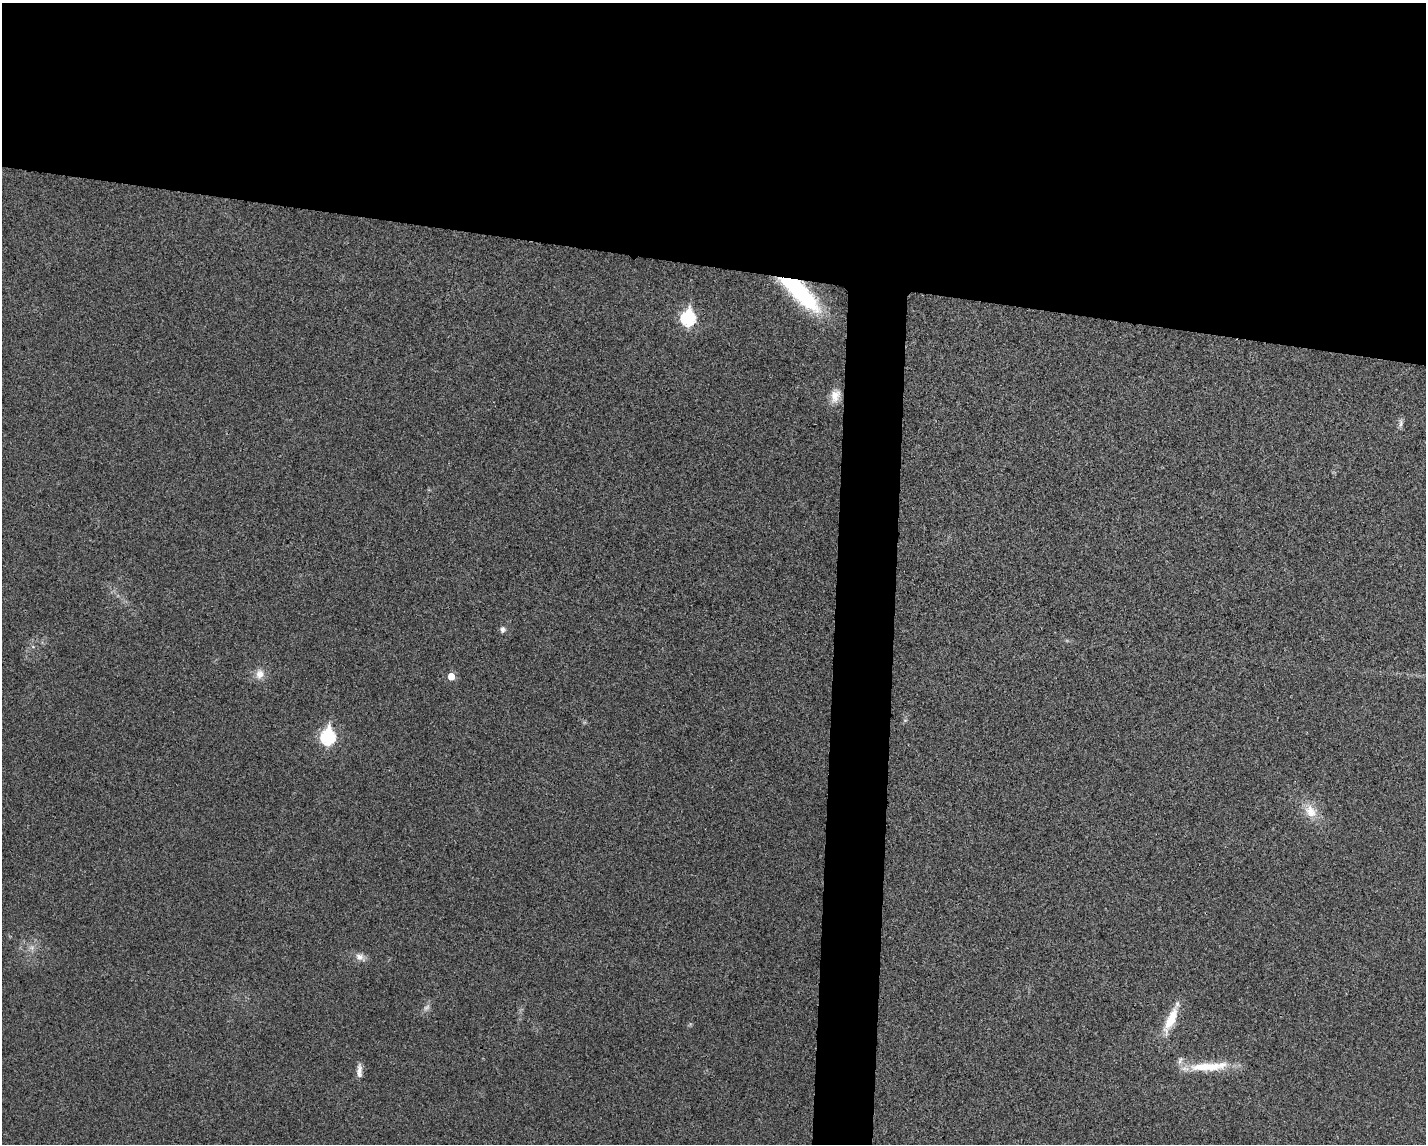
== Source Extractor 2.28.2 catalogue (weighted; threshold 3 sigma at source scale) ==
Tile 2 of 3 x 4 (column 2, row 1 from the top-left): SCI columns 1533-2956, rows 3434-4575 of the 4599 x 4579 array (HDU 1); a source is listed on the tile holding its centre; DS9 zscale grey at full resolution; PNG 1428 x 1146 px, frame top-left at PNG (2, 3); no overlay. Shown black and unused: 26% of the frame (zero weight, under 3 of 4 exposures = <1% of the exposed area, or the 3 px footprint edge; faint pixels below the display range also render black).
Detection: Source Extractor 2.28.2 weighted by HDU 2 'WHT'; one run over the whole footprint, this tile lists its part. Background 0.0249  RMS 0.006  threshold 0.0268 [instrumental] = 3 sigma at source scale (4.5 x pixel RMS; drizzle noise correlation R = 1.50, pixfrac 1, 0.05/0.05 arcsec/px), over >= 5 px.
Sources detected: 16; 1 too faint to see at this stretch — not listed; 1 inside a brighter listed object's ellipse — not listed separately; the other 14 listed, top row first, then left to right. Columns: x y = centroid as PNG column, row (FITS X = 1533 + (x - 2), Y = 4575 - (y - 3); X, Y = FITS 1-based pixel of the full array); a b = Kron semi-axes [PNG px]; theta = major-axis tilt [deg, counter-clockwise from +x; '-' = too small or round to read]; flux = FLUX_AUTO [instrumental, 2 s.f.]
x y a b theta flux
800 292 54 17 -43 63
688 318 8 7 - 92
835 396 19 12 74 7.2
1401 423 13 6 88 2
503 629 8 7 - 2
260 674 13 11 79 5.3
451 676 6 5 - 7.4
328 737 8 7 - 99
1311 811 19 15 -52 10
32 947 9 7 -27 2.7
360 957 14 9 -31 4.1
1171 1019 38 10 67 16
1206 1067 48 11 2 22
359 1071 18 7 88 3.8
Overlapping masked pixels (flux is a lower limit): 1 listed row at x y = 800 292